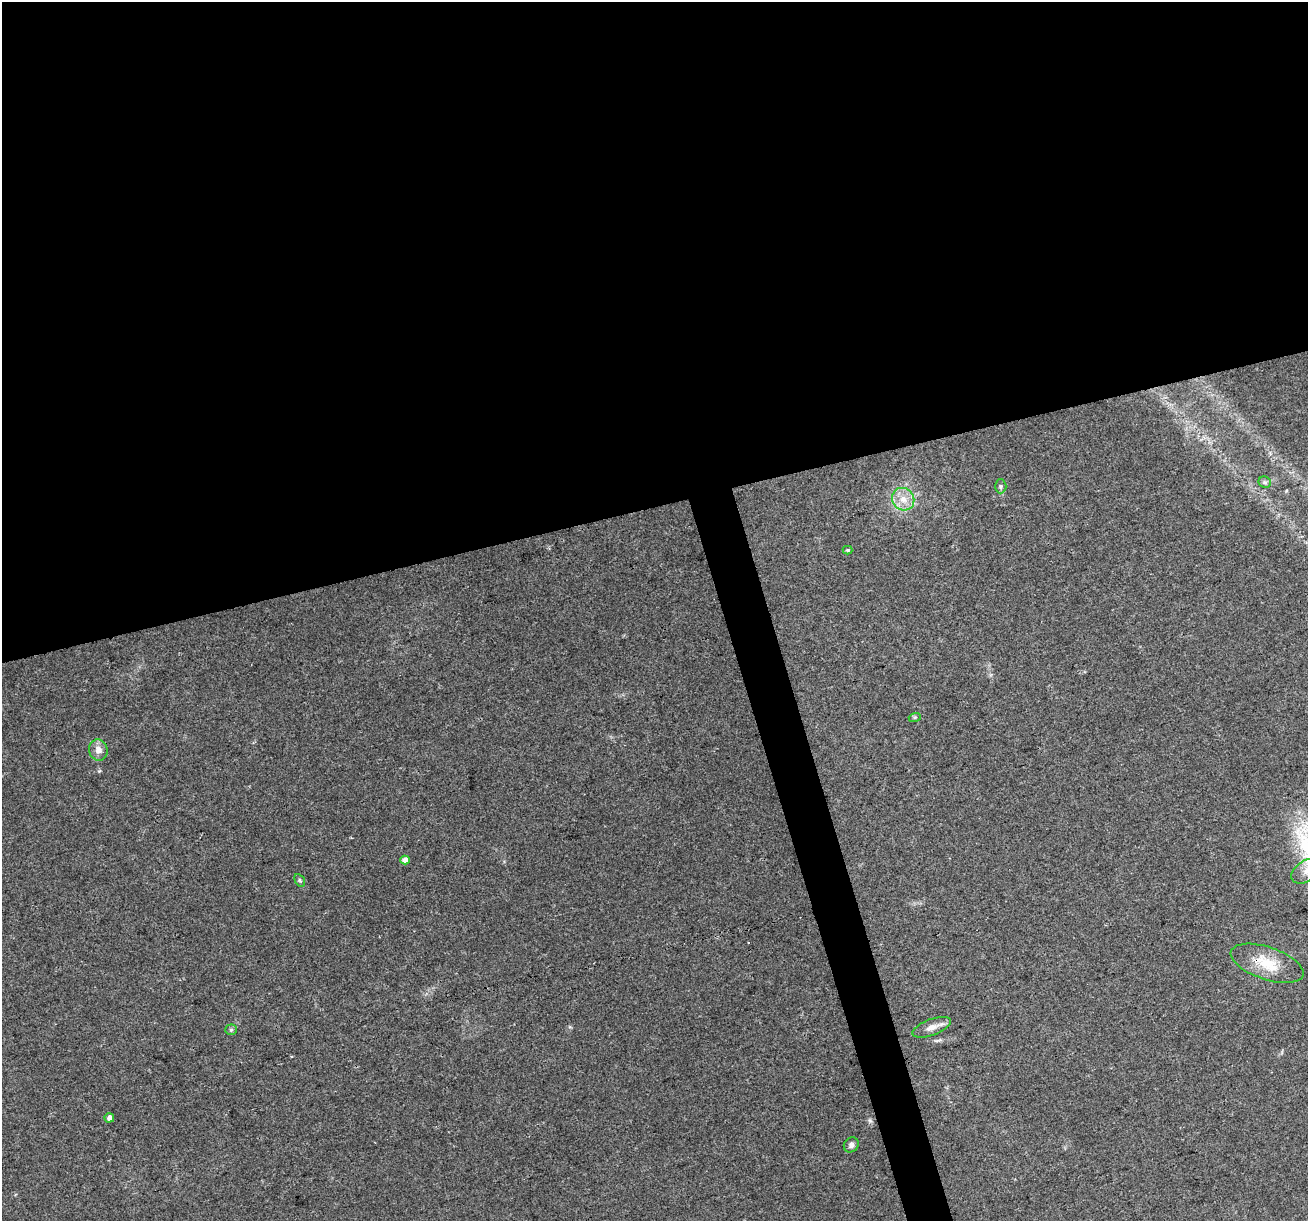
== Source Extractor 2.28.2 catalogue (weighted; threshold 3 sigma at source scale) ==
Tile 2 of 4 x 4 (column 2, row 1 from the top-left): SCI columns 1307-2612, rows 3760-4978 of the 5223 x 5030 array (HDU 1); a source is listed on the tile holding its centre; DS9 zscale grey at full resolution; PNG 1310 x 1223 px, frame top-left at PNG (2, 2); each listed source drawn as its Kron ellipse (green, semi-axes under 4 px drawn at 4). Shown black and unused: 44% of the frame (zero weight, under 3 of 4 exposures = <1% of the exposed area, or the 3 px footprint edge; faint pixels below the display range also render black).
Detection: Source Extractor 2.28.2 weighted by HDU 2 'WHT'; one run over the whole footprint, this tile lists its part. Background 0.0571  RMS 0.0043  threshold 0.0194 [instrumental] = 3 sigma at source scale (4.5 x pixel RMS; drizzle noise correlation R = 1.50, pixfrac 1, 0.0396/0.0396 arcsec/px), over >= 5 px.
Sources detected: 15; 1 cosmic-ray / hot-pixel residue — neither listed nor drawn; the other 14 listed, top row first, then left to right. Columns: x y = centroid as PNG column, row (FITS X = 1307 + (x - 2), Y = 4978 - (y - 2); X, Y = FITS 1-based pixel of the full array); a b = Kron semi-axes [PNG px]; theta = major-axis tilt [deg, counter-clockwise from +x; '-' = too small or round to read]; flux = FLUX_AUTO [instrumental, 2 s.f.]
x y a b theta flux
1265 482 6 5 - 0.87
1001 486 7 6 - 0.96
903 499 12 10 -47 5
848 550 5 4 - 0.58
915 717 6 4 18 0.56
98 750 11 9 -75 3.4
405 860 5 4 - 2.9
1307 871 17 10 32 5
300 880 7 4 -59 0.71
1267 963 38 16 -19 13
932 1027 20 8 20 3.7
231 1030 5 5 - 0.71
109 1118 4 4 - 2.2
851 1145 8 7 - 1.4
Overlapping masked pixels (flux is a lower limit): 1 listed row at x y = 1267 963
Isophote crosses this tile's border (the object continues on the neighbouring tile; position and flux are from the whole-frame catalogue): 1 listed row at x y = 1307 871